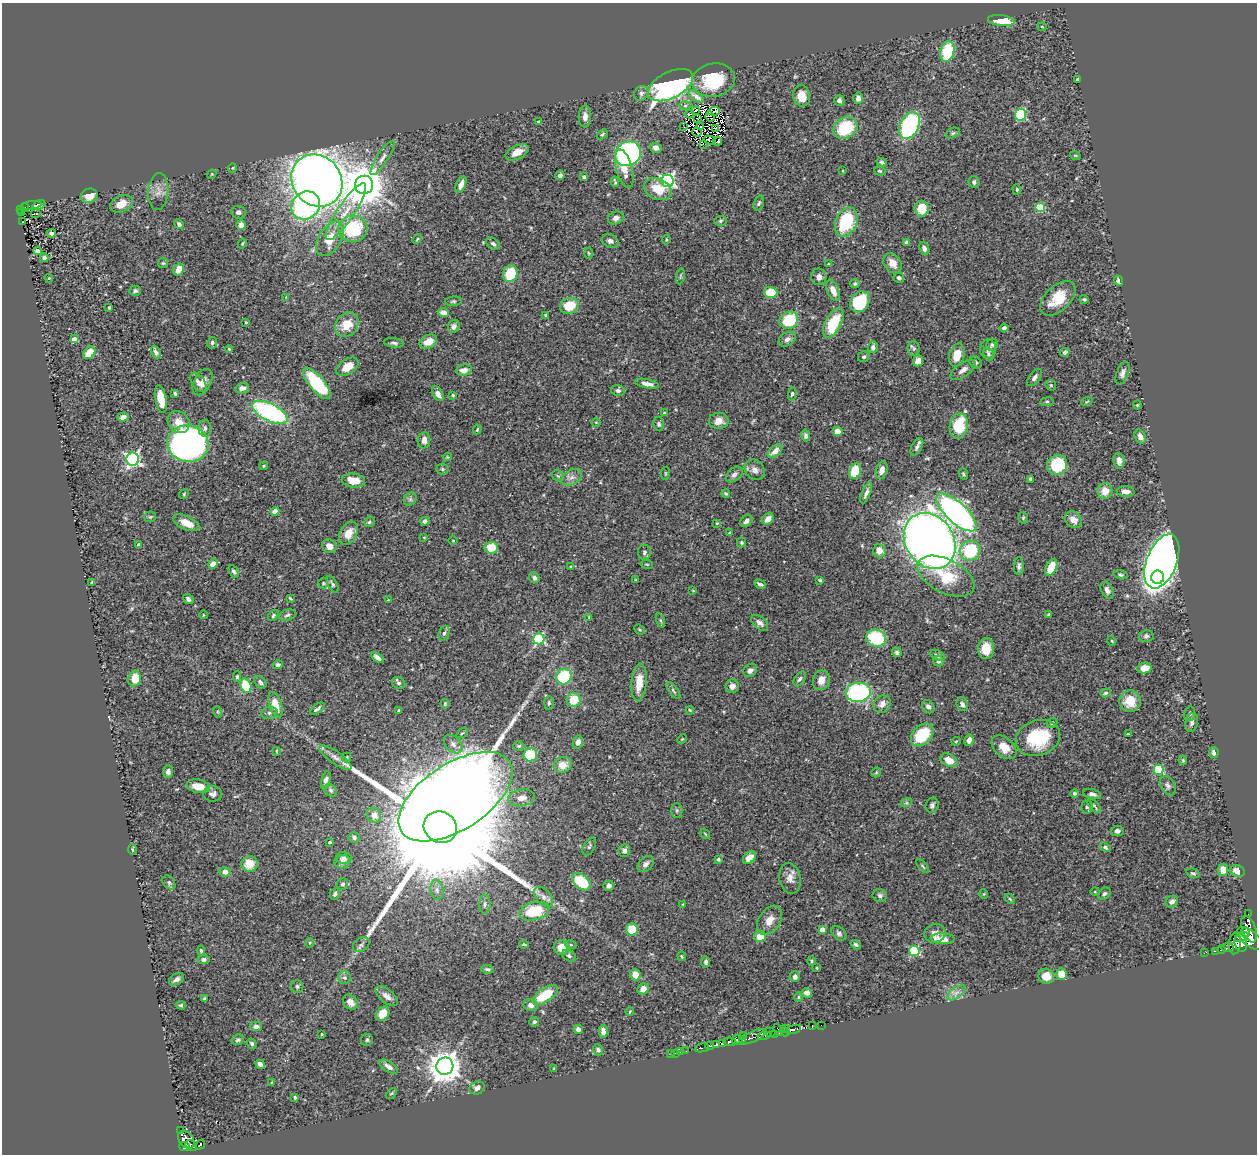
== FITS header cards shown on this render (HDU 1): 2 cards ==
NAXIS1  =                 1255
NAXIS2  =                 1152

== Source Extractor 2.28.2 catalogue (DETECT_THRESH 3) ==
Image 1255 x 1152 px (HDU 1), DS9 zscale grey, 1 PNG px = 1 image px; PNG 1259 x 1156 px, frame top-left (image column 1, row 1152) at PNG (2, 3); each listed source drawn as its Kron ellipse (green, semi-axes under 4 px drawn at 4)
Background 0.482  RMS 0.022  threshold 0.0668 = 3 sigma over >= 5 px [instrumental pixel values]
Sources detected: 465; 8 with non-positive FLUX_AUTO (blend fragments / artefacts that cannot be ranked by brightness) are neither listed nor drawn; the other 457 listed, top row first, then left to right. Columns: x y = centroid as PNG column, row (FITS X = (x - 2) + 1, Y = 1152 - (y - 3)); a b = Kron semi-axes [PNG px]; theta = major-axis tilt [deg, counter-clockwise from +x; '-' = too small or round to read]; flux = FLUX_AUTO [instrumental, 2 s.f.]
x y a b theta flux
1001 21 13 5 -7 33
1042 27 4 4 - 1.5
947 51 10 7 76 69
713 80 21 16 10 74
1077 80 3 3 - 3.1
670 85 24 13 27 420
641 93 8 6 55 4.6
802 96 10 8 -80 16
696 97 9 3 -34 5.5
858 98 5 5 - 6.2
839 100 5 5 - 5.1
685 106 6 4 2 2.5
696 110 4 2 - 2.5
714 111 6 2 6 1.2
690 114 4 2 - 0.3
1021 115 6 5 - 84
585 116 11 6 87 8
710 117 5 2 - 0.1
697 119 3 3 - 1.5
538 122 3 3 - 1.7
910 125 14 9 64 180
701 126 4 2 - 0.17
684 127 2 2 - 4.1
716 128 2 2 - 0.74
845 128 13 10 36 76
697 132 5 2 - 3.1
953 133 7 5 26 2.4
602 134 6 4 39 2
710 140 6 2 -16 0.4
717 141 4 3 - 1.8
703 144 3 2 - 2.6
656 148 6 5 - 8.7
517 152 12 6 26 15
628 154 13 12 - 380
1075 155 5 3 - 1.2
382 158 20 5 57 9.4
882 162 5 4 - 3
232 168 4 3 - 1.1
624 169 20 8 -75 19
843 171 4 2 - 1.2
880 171 6 4 -16 1.8
212 174 4 3 - 1.3
560 175 5 4 - 5.1
584 177 4 3 - 2.5
317 180 27 24 -50 1800
667 181 6 6 - 350
615 182 5 2 - 2
974 182 6 5 - 3.7
364 185 9 9 - 4700
461 185 9 4 68 9.9
658 189 14 10 -25 33
1017 189 5 4 - 2.1
158 192 18 10 85 13
89 196 8 7 - 18
759 203 8 5 73 3.1
121 204 12 8 24 16
31 205 10 3 10 23
39 205 7 4 23 5.5
306 205 15 13 43 280
25 207 4 3 - 5.1
1040 208 5 4 - 62
20 209 4 2 - 2.4
922 209 8 7 - 33
238 212 7 6 - 5.2
346 212 34 8 56 33
22 213 3 2 - 7.8
36 214 5 2 - 2.1
616 218 8 6 19 5.3
720 221 6 5 - 2.3
22 222 3 2 - 1.7
846 222 15 10 67 76
179 224 5 4 - 3.9
241 225 5 4 - 10
353 229 14 13 - 94
51 233 4 4 - 6.5
330 239 19 11 58 29
417 239 5 3 - 1.5
666 240 5 3 - 1.4
610 241 8 6 -26 5.2
906 242 4 4 - 4
242 244 5 3 - 1.6
493 244 7 5 -34 3.5
924 248 7 4 -68 5.4
38 251 4 4 - 5.2
588 253 5 3 - 1.4
44 258 4 4 - 3.6
163 263 5 5 - 1.9
893 263 11 8 -55 14
828 264 4 4 - 1.1
179 269 6 5 - 16
510 274 9 7 71 66
680 276 8 4 81 2.2
819 277 8 7 - 7
49 278 4 4 - 1.4
899 278 5 5 - 3.4
1118 281 5 3 - 3.7
855 284 4 4 - 2.7
833 290 11 6 -68 17
135 291 6 5 - 3.4
771 292 7 5 -1 31
286 297 4 4 - 1.2
1058 298 21 12 43 39
1084 299 4 3 - 2.3
453 301 8 4 4 2.4
860 302 11 9 54 84
569 306 10 8 12 31
109 308 3 3 - 1.7
443 313 5 4 - 11
546 315 3 2 - 1.8
789 320 10 8 30 77
246 322 3 2 - 1.4
833 323 16 8 62 57
347 325 13 11 51 28
454 326 7 5 66 5.7
1004 328 4 4 - 4.2
74 339 4 4 - 12
787 339 9 6 33 6.3
428 342 9 6 24 18
212 343 6 5 - 3.4
394 343 10 4 -7 3.7
992 345 6 5 - 3.2
873 347 6 5 - 4.6
229 349 4 2 - 1.3
914 349 7 6 - 3.5
988 349 9 8 - 5
156 352 7 4 -64 4.3
1065 352 5 4 - 3.9
89 353 7 5 50 23
989 354 7 5 -68 3.2
957 355 12 7 74 21
864 357 6 5 - 3.2
918 361 5 5 - 11
975 362 7 5 -52 4.3
347 367 12 7 32 18
464 370 8 5 7 8.3
963 370 15 6 35 9.1
1122 373 12 6 68 6.1
1035 377 10 5 52 5
198 382 11 6 -55 6.7
202 382 14 8 62 13
317 383 19 7 -50 110
647 384 12 4 -12 9.1
1051 385 6 5 - 1.9
242 388 7 5 14 8.3
618 390 7 5 -13 3.5
175 393 4 3 - 2.4
438 394 8 5 -60 8
792 394 7 4 81 2.7
453 395 3 3 - 1.6
161 399 14 5 -79 22
1087 401 6 3 21 1.6
1047 402 7 3 8 1.9
1137 405 4 4 - 1.6
270 412 19 8 -26 250
664 413 4 3 - 1.5
123 417 6 4 17 7.7
719 421 10 8 -2 11
179 422 12 10 -46 18
596 422 5 3 - 1.2
659 424 7 5 -79 2.9
959 426 13 9 78 61
205 428 8 6 -87 5.3
477 429 5 3 - 1.6
837 432 5 4 - 19
806 436 6 4 -78 4.5
1140 436 7 5 -68 6.6
424 440 8 6 82 7.6
188 444 20 18 -13 570
917 447 9 5 62 4.9
775 451 8 5 41 11
448 457 4 4 - 1.7
133 459 6 6 - 370
1119 461 8 5 -83 7.7
1057 465 10 9 - 72
264 466 4 3 - 1.8
442 469 6 5 - 2.5
755 470 11 9 -48 7.5
882 470 9 5 72 10
855 471 8 6 72 41
665 473 6 3 82 1.5
734 474 9 6 40 6
963 474 6 3 -70 2
558 476 6 5 - 2.6
572 477 11 7 29 7.9
1031 479 4 3 - 2.8
353 481 12 7 -8 23
1105 491 8 7 - 17
1126 492 9 5 -2 8.8
866 493 11 4 68 6.1
184 494 5 4 - 1.8
726 494 4 3 - 2.1
410 499 7 6 - 3.7
275 511 4 4 - 9.5
956 512 25 10 -43 480
150 517 6 5 - 2.2
1023 518 6 5 - 2.2
768 519 6 5 - 11
1073 520 9 7 -40 13
425 521 4 4 - 4.7
746 521 7 5 42 6
369 522 5 5 - 2.4
186 523 14 6 -25 19
717 523 4 4 - 1.4
348 533 12 8 60 19
729 533 4 3 - 1.3
424 537 4 3 - 0.97
453 541 4 3 - 1.2
930 541 29 24 -55 1700
741 543 5 4 - 2.2
139 545 4 3 - 5.9
329 546 7 6 - 10
491 548 7 6 - 32
879 551 6 6 - 12
970 551 10 10 - 79
644 552 7 6 - 3.9
1162 561 28 15 69 1800
213 564 5 4 - 16
647 564 6 3 -9 1.5
571 566 4 3 - 1.5
1019 566 9 5 89 3.8
1051 567 9 5 66 29
234 571 6 4 -62 3.2
1121 575 7 4 -14 2.4
946 576 31 16 -27 57
1158 577 6 6 - 550
534 578 5 5 - 4.7
635 580 3 2 - 1
820 580 4 3 - 1.7
92 583 3 3 - 2.2
323 583 5 5 - 1.9
333 584 9 4 -63 2.7
760 584 6 3 -27 3.6
1107 590 9 5 -61 6.2
693 591 4 3 - 1.2
290 598 4 2 - 1.5
188 599 6 4 -39 4.4
388 600 3 3 - 0.95
1048 614 4 3 - 1.4
203 615 4 3 - 1
273 615 6 4 51 2.3
287 615 8 5 16 3.7
589 617 4 4 - 1.4
660 620 7 3 -71 2.3
760 623 10 6 -41 6.4
640 630 5 3 - 1.6
444 633 8 5 69 3.2
1146 636 7 6 - 3.6
876 638 10 8 -16 87
539 639 5 5 - 150
1112 641 5 3 - 1.3
986 648 10 8 86 26
897 652 5 4 - 3.3
938 655 8 5 -27 4.5
377 657 7 3 -33 7.1
938 661 5 5 - 4.5
278 665 5 4 - 2.5
1145 668 7 5 14 13
750 670 7 6 - 5
237 677 5 4 - 2.6
564 677 8 7 - 77
135 679 8 6 78 25
800 679 8 5 56 3.9
821 680 10 8 72 13
260 682 7 5 -46 5
639 682 19 7 84 24
399 683 7 5 -33 3.9
246 686 7 5 -67 57
732 686 7 6 - 7.1
673 691 10 4 -51 3.3
858 692 12 9 7 220
1105 693 5 4 - 3.2
574 700 7 7 - 35
1130 701 11 10 - 25
549 703 7 5 88 2.6
445 704 4 4 - 1.9
882 704 9 8 - 8.8
962 704 7 5 -66 4.6
275 705 13 6 -72 25
928 707 7 5 -54 6.5
317 709 8 3 38 3.4
399 710 3 3 - 1.8
690 710 4 3 - 1.5
218 712 6 3 -71 1.4
269 713 8 6 14 3.8
1189 714 7 5 75 2.7
1192 722 9 6 78 5.5
1052 723 5 4 - 2.5
462 733 6 3 35 1.8
1128 734 3 2 - 1.2
922 735 13 9 43 67
1038 738 22 17 19 81
682 739 5 3 - 1.3
969 740 6 4 78 7.2
956 741 5 3 - 1.4
578 742 6 5 - 6.6
453 744 11 7 -44 6.8
519 746 5 4 - 2.2
1004 747 14 9 -43 21
277 751 4 2 - 1.3
1214 752 5 4 - 4.7
530 755 7 6 - 53
335 757 19 6 -35 10
346 757 5 4 - 2.3
949 760 9 6 -26 19
1183 760 4 3 - 1.7
563 765 9 8 - 16
1158 770 5 5 - 94
168 772 6 5 - 6.1
876 772 5 4 - 1.5
326 780 9 4 75 6.4
198 786 12 6 -9 20
1168 786 10 7 -57 5.2
331 790 7 5 -47 3.1
1074 793 4 4 - 2.1
213 794 9 8 - 6.1
1092 794 9 5 -15 4.6
455 797 64 33 33 3100
521 798 13 8 8 13
906 803 6 4 17 2.1
932 805 7 6 - 3.6
1094 806 9 3 -47 2.2
1087 807 6 5 - 3.1
677 810 7 5 -89 2.9
374 815 7 6 - 12
440 827 17 15 -26 110000
1117 831 6 5 - 5.1
705 834 5 3 - 1.3
354 837 5 5 - 3.6
330 842 3 3 - 1.6
589 846 9 5 61 3.1
1105 847 6 4 -34 2.8
132 849 5 3 - 1.5
624 851 6 6 - 6.1
344 858 8 6 -6 5.2
749 858 7 5 45 12
718 859 3 3 - 2
342 862 8 6 7 6.4
249 864 8 8 - 24
646 864 9 6 45 5.8
923 866 8 3 -48 2.1
1223 870 6 5 - 14
1237 871 7 5 -25 15
225 872 5 5 - 8.4
1193 873 7 4 -15 2.7
790 878 15 10 -79 12
169 882 8 5 -50 4
581 882 10 6 -43 63
343 884 6 5 - 4.2
609 886 5 5 - 6.7
437 890 10 6 -81 6
1095 892 4 3 - 1.3
335 894 6 5 - 3.2
984 894 5 3 - 1.3
1104 894 7 5 43 3.4
880 895 7 6 - 3.7
543 897 12 7 -46 7.9
1010 899 6 3 -45 1.9
1172 902 6 5 - 5.6
485 904 9 5 89 4
683 904 3 3 - 1
534 911 15 9 15 61
1248 914 2 2 - 3.9
769 920 16 10 55 15
632 929 6 6 - 35
1249 929 14 6 -69 860
822 930 4 4 - 19
1245 932 5 4 - 430
839 933 8 6 -40 4.2
935 933 10 9 - 8.9
760 936 5 5 - 25
1242 937 7 4 30 450
1250 938 16 7 -39 1600
943 939 12 5 -2 17
310 943 4 3 - 1.4
1235 943 11 6 85 950
1241 943 9 6 -74 840
524 944 4 3 - 1.7
361 945 9 6 38 4.5
571 945 5 3 - 1.8
856 945 6 4 -35 2.6
562 947 8 7 - 19
1228 948 6 3 -1 44
1221 949 4 3 - 61
201 951 5 4 - 2.2
914 951 5 5 - 100
1215 951 3 2 - 25
1204 953 2 2 - 3.7
569 956 7 5 -29 3.1
682 956 4 2 - 1.3
204 959 6 4 10 5.1
811 961 5 3 - 1.6
706 962 5 4 - 3.4
817 968 3 2 - 1
487 969 7 4 -6 2.8
1062 974 6 5 - 27
635 975 6 5 - 17
1046 976 8 7 - 22
795 977 5 5 - 4.9
345 978 6 6 - 4
177 979 8 5 32 6.7
297 986 6 6 - 3.3
643 989 6 5 - 9.4
807 993 5 4 - 8.5
956 993 10 5 35 7.2
545 995 14 7 33 51
387 996 13 6 -38 8.4
798 997 4 4 - 1.7
204 998 4 4 - 1.9
350 1002 8 6 -46 11
181 1005 4 4 - 2.4
531 1005 7 6 - 8.3
630 1011 4 2 - 1.3
383 1014 8 6 50 19
534 1022 5 5 - 3
821 1025 2 2 - 5.6
256 1026 6 5 - 6.4
812 1026 3 2 - 67
785 1028 2 2 - 17
578 1029 5 4 - 6.4
793 1029 7 3 19 320
778 1030 6 3 -68 50
603 1031 6 4 -89 6.3
770 1032 5 4 - 87
785 1032 5 3 - 74
322 1034 3 3 - 1.6
775 1034 3 2 - 15
743 1035 2 2 - 14
764 1036 6 3 13 160
752 1037 14 5 24 300
238 1040 6 5 - 3.3
367 1040 6 6 - 2.9
737 1040 5 4 - 360
742 1040 3 3 - 150
730 1042 6 3 -7 280
252 1044 5 4 - 2.9
716 1044 3 3 - 260
722 1044 3 3 - 210
710 1046 4 3 - 130
702 1048 7 3 12 62
598 1050 5 4 - 3.2
686 1051 2 2 - 1.4
681 1052 4 3 - 14
675 1053 3 2 - 9.1
671 1054 3 2 - 3.2
260 1064 5 4 - 5.6
445 1066 9 8 - 2600
389 1067 10 5 -33 6.5
554 1068 3 3 - 2.5
272 1082 3 2 - 1.2
477 1088 8 6 29 6.1
391 1093 6 4 45 1.8
295 1097 3 3 - 2.4
181 1130 3 3 - 16
186 1140 10 7 -52 310
200 1144 5 3 - 130
184 1146 5 4 - 180
191 1146 6 5 - 110
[8 non-positive-flux detections neither listed nor drawn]